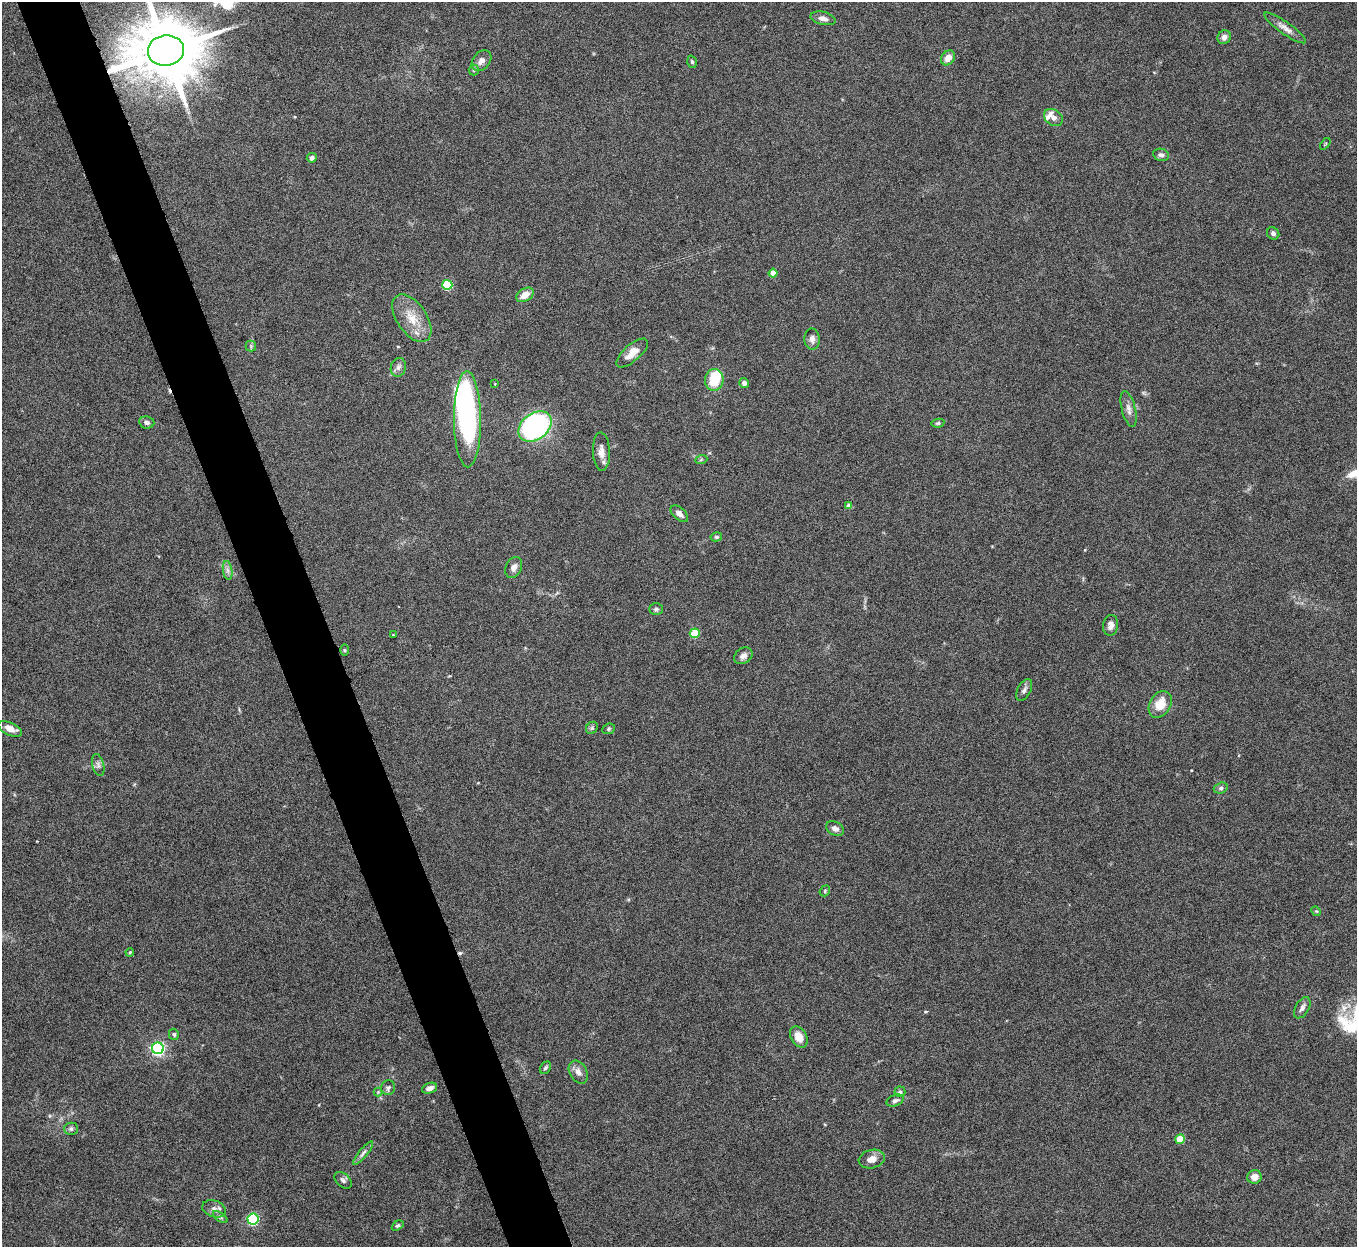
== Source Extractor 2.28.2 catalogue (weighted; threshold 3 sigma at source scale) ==
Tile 11 of 4 x 4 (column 3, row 3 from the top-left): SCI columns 2711-4065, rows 1394-2638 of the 5423 x 5406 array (HDU 1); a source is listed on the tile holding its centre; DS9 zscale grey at full resolution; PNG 1359 x 1249 px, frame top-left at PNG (2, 2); each listed source drawn as its Kron ellipse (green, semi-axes under 4 px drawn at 4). Shown black and unused: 5% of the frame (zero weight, under 5 of 10 exposures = <1% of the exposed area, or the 3 px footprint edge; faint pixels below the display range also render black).
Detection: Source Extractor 2.28.2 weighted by HDU 2 'WHT'; one run over the whole footprint, this tile lists its part. Background 0.147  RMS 0.0057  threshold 0.0234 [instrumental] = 3 sigma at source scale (4.09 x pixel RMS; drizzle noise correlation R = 1.36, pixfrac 0.8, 0.05/0.05 arcsec/px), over >= 5 px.
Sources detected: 79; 2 inside a brighter object's white glare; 2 cosmic-ray / hot-pixel residue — neither listed nor drawn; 1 inside a brighter listed object's ellipse — not listed separately; the other 74 listed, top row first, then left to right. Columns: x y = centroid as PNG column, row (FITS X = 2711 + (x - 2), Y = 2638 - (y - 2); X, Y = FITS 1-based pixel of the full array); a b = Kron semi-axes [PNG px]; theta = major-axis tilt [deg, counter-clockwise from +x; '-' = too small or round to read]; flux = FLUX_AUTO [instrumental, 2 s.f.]
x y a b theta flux
823 18 13 6 -13 2.8
1285 28 25 6 -35 3.6
1224 37 7 6 - 2.6
166 50 18 15 8 5400
948 58 8 6 51 4.6
481 61 11 8 50 3.4
692 62 6 4 -72 0.85
474 70 5 5 - 0.75
1053 117 10 7 -34 3
1325 144 6 3 53 0.51
1161 155 8 6 -12 1.8
312 158 5 5 - 1.7
1273 233 6 6 - 1.5
773 273 4 4 - 6.4
447 285 5 5 - 30
525 295 9 6 32 5.5
412 318 27 15 -56 11
812 339 10 7 -87 3.2
251 346 5 5 - 0.88
632 353 19 8 41 5.8
398 367 9 7 74 2.2
714 380 11 9 87 13
744 383 5 4 - 1.9
495 384 4 2 - 0.33
1129 409 18 7 -76 3.1
467 419 48 13 -90 95
147 422 8 6 -8 1.5
938 423 6 4 11 0.94
535 426 18 13 37 140
601 452 19 8 -87 4.7
701 460 6 4 20 0.67
849 506 4 4 - 3.4
679 514 10 6 -41 2.5
716 537 6 4 11 0.94
514 567 11 8 64 2.6
228 570 9 4 -81 1.9
656 609 7 6 - 1.3
1111 625 10 7 80 2.9
695 633 5 5 - 22
393 635 3 3 - 0.4
344 650 5 3 - 0.57
743 656 10 7 33 2.6
1024 690 12 6 62 1.8
1160 704 14 10 59 9.8
592 728 7 5 46 1
10 729 13 6 -23 4.2
609 729 6 5 - 0.79
98 765 11 6 -76 1.9
1221 788 7 5 17 1.1
835 828 9 7 -25 2.2
825 891 6 4 51 0.67
1316 911 5 4 - 0.58
130 952 4 3 - 0.48
1302 1008 12 6 59 2.6
174 1034 6 5 - 1
799 1037 11 7 -60 6.4
158 1048 6 6 - 110
545 1068 7 5 56 1.1
578 1072 12 8 -60 3.4
388 1088 7 7 - 1.4
430 1088 8 5 21 2.3
378 1092 4 4 - 0.5
900 1092 5 5 - 0.98
895 1100 9 5 21 1.5
71 1129 7 6 - 1.5
1180 1139 5 4 - 13
363 1153 15 4 50 1.8
872 1159 13 9 15 4
1254 1177 7 7 - 4
343 1180 10 6 -45 1.6
214 1209 12 8 -18 2.8
220 1217 8 4 -35 1
253 1219 5 5 - 57
398 1226 6 4 36 0.87
Overlapping masked pixels (flux is a lower limit): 1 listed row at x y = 166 50
Isophote crosses this tile's border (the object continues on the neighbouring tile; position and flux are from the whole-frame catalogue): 1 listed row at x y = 166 50